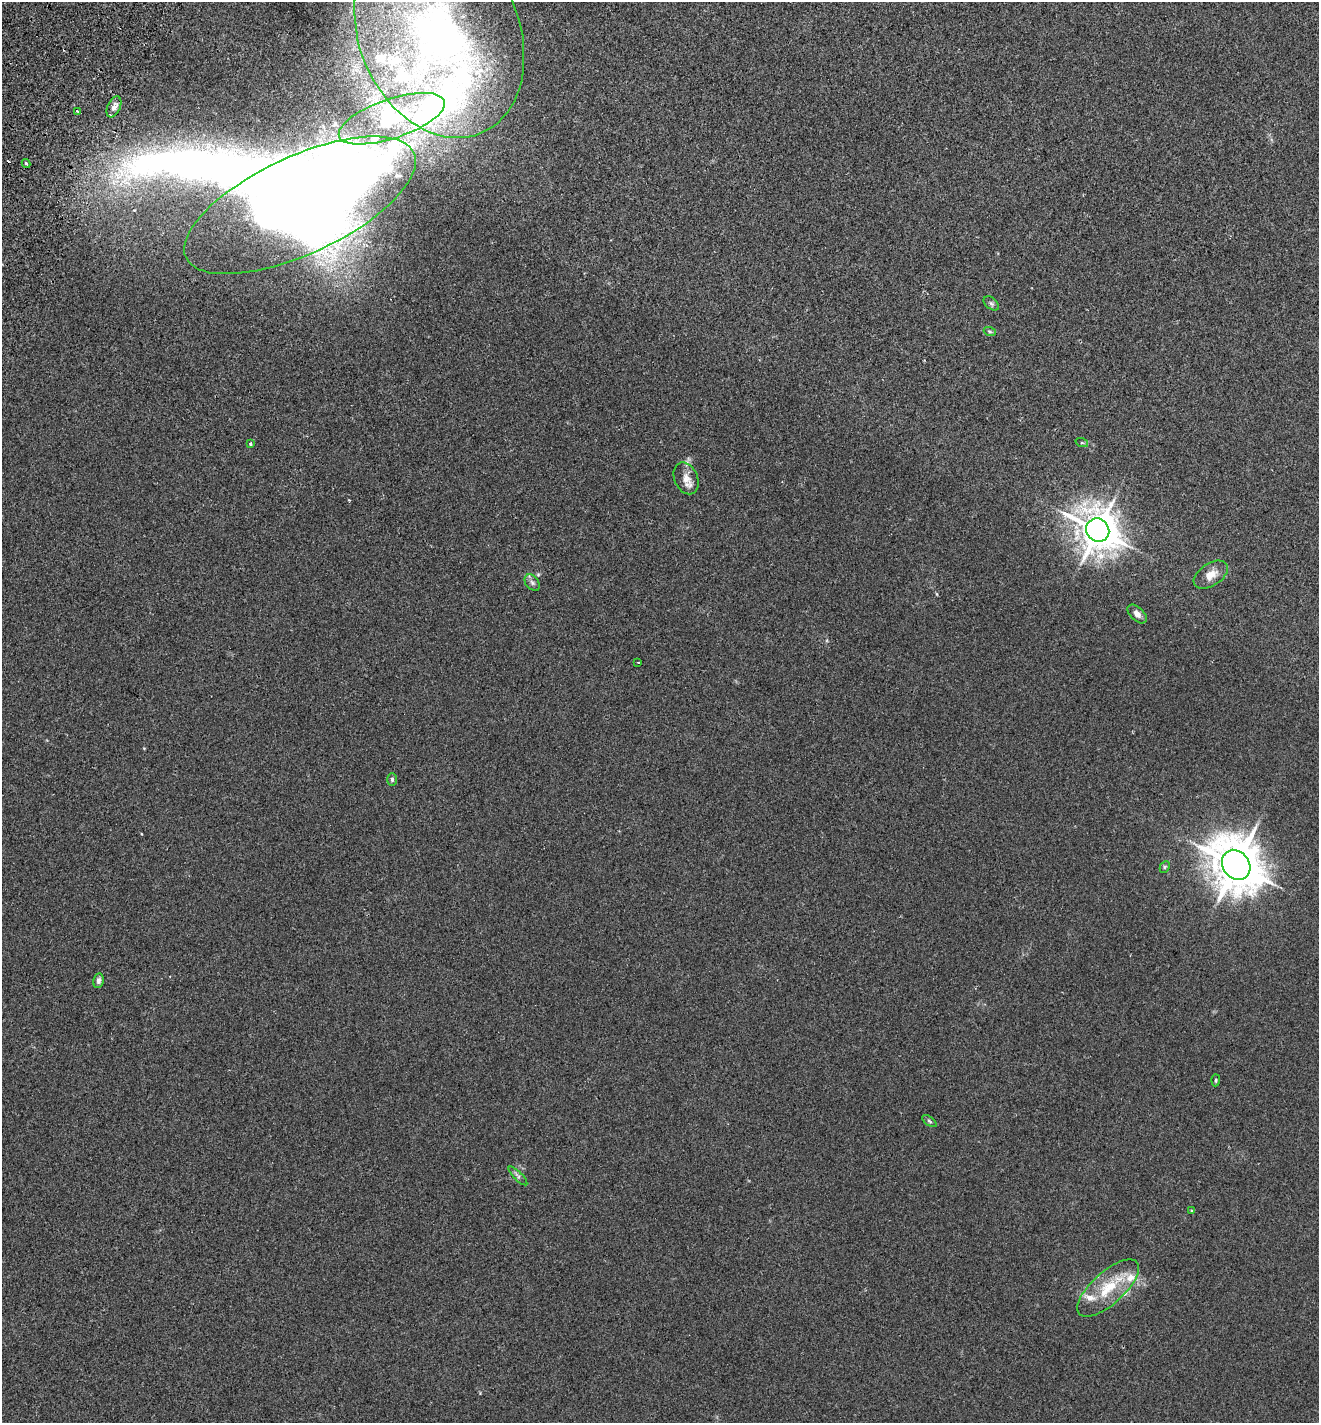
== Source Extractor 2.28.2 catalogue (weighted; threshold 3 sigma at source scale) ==
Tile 11 of 4 x 4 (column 3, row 3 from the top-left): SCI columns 2836-4152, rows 1455-2875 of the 5803 x 5747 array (HDU 1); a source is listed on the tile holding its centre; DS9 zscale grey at full resolution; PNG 1321 x 1425 px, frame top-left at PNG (2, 2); each listed source drawn as its Kron ellipse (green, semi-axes under 4 px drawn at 4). Shown black and unused: <1% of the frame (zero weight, under 2 of 3 exposures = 3% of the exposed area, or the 3 px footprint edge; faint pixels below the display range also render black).
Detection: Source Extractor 2.28.2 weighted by HDU 2 'WHT'; one run over the whole footprint, this tile lists its part. Background 0.0531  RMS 0.0077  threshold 0.0346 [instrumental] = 3 sigma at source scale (4.5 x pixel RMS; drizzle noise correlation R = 1.50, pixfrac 1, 0.05/0.05 arcsec/px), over >= 5 px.
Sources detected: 44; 8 inside a brighter object's white glare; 2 cosmic-ray / hot-pixel residue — neither listed nor drawn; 9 inside a brighter listed object's ellipse — not listed separately; the other 25 listed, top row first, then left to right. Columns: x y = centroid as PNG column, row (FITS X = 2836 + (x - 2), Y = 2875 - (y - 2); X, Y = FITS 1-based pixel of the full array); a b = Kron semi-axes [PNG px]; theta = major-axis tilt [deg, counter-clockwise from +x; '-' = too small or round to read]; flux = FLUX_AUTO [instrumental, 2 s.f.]
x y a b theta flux
439 33 108 80 -67 370
114 107 11 6 66 3.6
77 111 3 3 - 1.2
392 119 56 19 19 50
26 163 4 3 - 1.1
300 205 125 49 25 1700
991 303 9 5 -41 1.8
990 332 6 4 -19 1
1082 443 6 4 -18 1
250 444 3 3 - 2
686 478 17 11 -65 7.3
1098 530 12 11 - 1900
1211 575 19 11 33 8.6
532 583 9 6 -49 2.3
1137 614 11 6 -44 3.9
638 662 3 2 - 0.82
392 779 6 5 - 1.3
1236 865 16 13 -54 3200
1165 867 6 4 62 1.2
98 981 7 5 79 2.3
1216 1080 6 4 86 0.9
929 1121 8 4 -36 1.2
518 1176 12 4 -45 1.8
1192 1211 4 3 - 0.75
1108 1288 39 16 42 28
Isophote crosses this tile's border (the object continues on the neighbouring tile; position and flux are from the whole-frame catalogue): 1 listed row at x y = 439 33